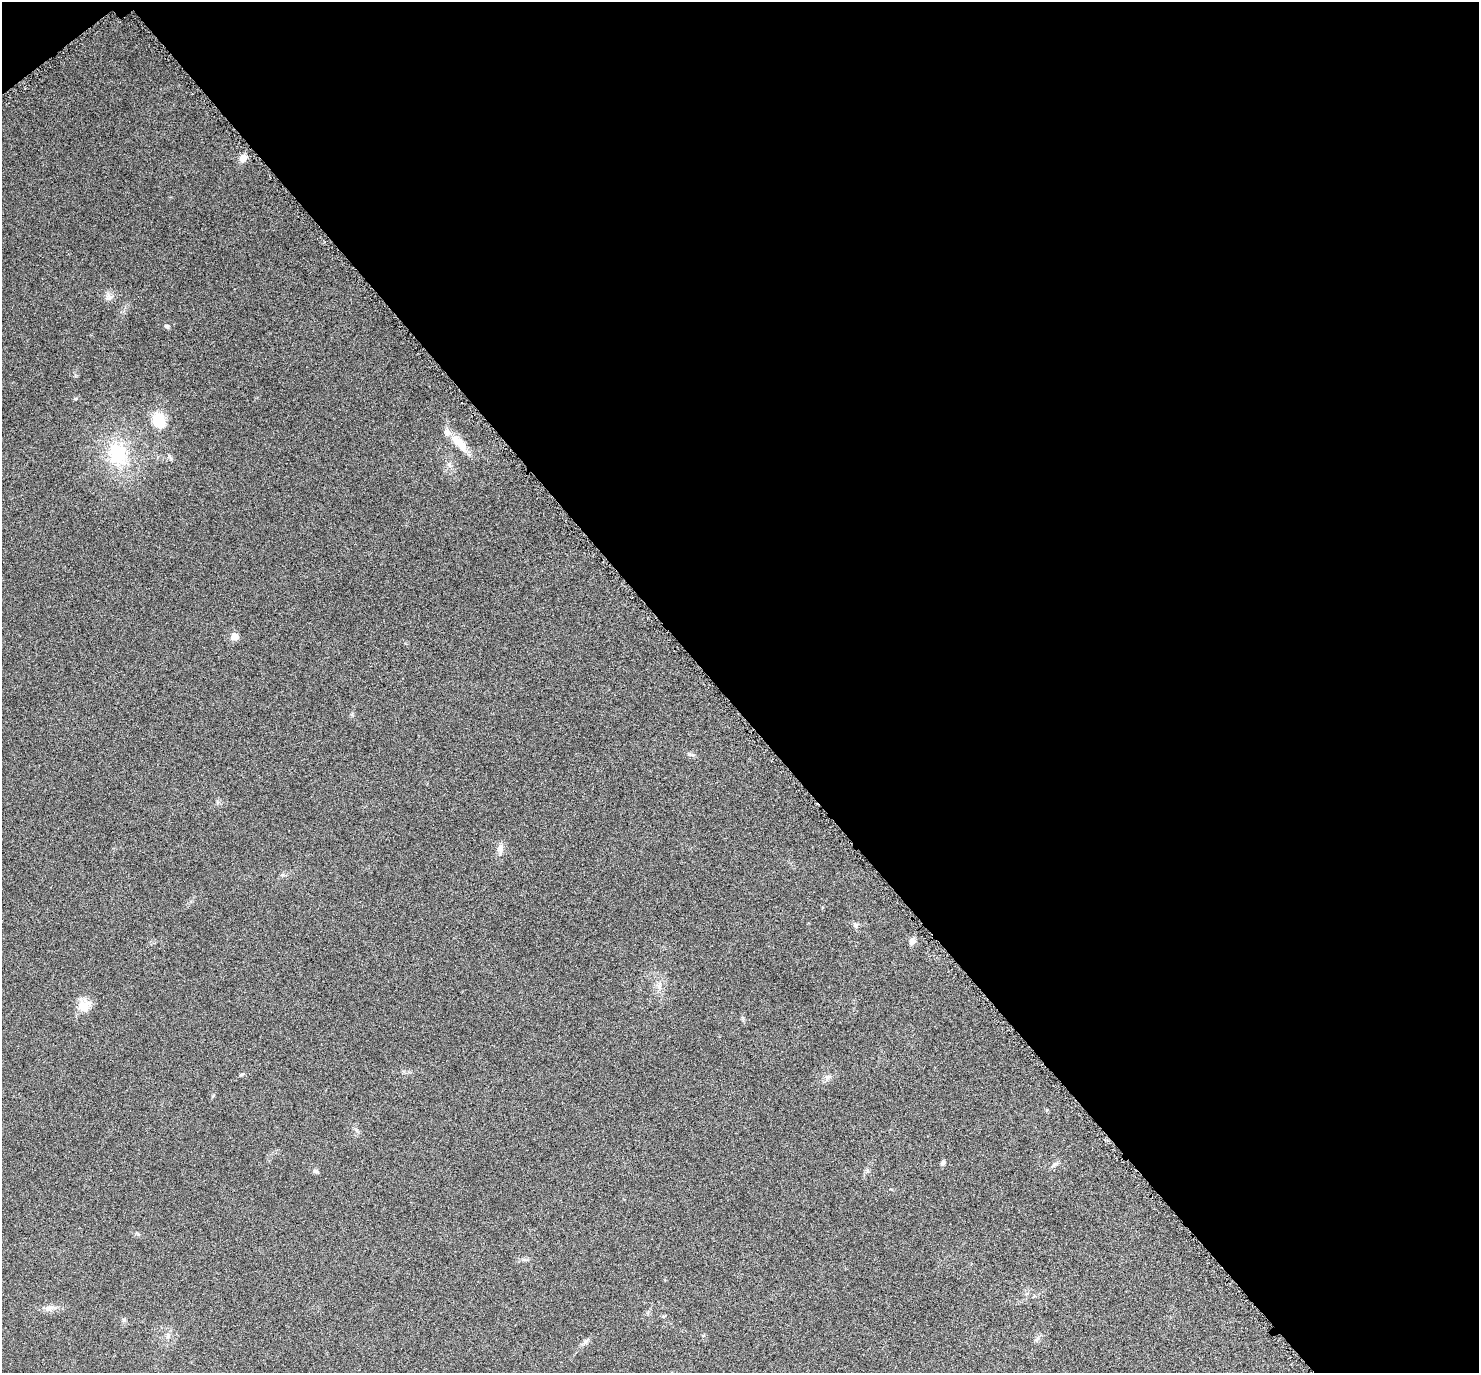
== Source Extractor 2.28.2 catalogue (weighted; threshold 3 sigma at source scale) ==
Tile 2 of 2 x 2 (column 2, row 1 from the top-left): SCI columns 1491-2967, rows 1510-2880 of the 2976 x 2984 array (HDU 1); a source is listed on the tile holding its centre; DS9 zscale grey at full resolution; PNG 1481 x 1375 px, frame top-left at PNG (2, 2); no overlay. Shown black and unused: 52% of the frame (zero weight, under 4 of 8 exposures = <1% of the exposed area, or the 3 px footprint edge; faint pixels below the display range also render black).
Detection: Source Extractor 2.28.2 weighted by HDU 2 'WHT'; one run over the whole footprint, this tile lists its part. Background 0.059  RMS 0.011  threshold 0.0467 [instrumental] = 3 sigma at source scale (4.09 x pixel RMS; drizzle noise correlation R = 1.36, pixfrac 0.8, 0.05/0.05 arcsec/px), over >= 5 px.
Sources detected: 22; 1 inside a brighter listed object's ellipse — not listed separately; the other 21 listed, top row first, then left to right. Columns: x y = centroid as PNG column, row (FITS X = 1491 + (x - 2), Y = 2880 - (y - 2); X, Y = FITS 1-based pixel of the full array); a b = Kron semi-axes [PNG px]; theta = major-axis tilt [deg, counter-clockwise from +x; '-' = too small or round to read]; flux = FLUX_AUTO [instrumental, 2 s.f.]
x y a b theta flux
243 158 6 5 - 16
109 297 12 9 39 5.4
167 326 7 5 -38 1.8
75 399 5 3 - 1.2
159 420 18 14 -70 24
459 443 27 10 -48 20
118 454 32 26 -81 59
234 636 5 5 - 23
691 755 10 4 -11 2.1
500 849 13 7 84 5.6
855 925 7 6 - 2.6
912 941 9 7 61 4.3
659 986 11 6 -86 4.9
84 1006 17 14 14 14
827 1077 9 4 -8 2.6
943 1163 7 5 52 2.3
1054 1165 10 4 32 2.6
316 1171 8 5 -11 2.3
49 1308 16 6 12 6.2
168 1336 10 4 90 3
586 1341 11 4 40 2.8
Unlisted compact peaks at least as high as the median listed source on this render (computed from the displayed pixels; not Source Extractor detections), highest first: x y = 169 456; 242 1074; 124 1320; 352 714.